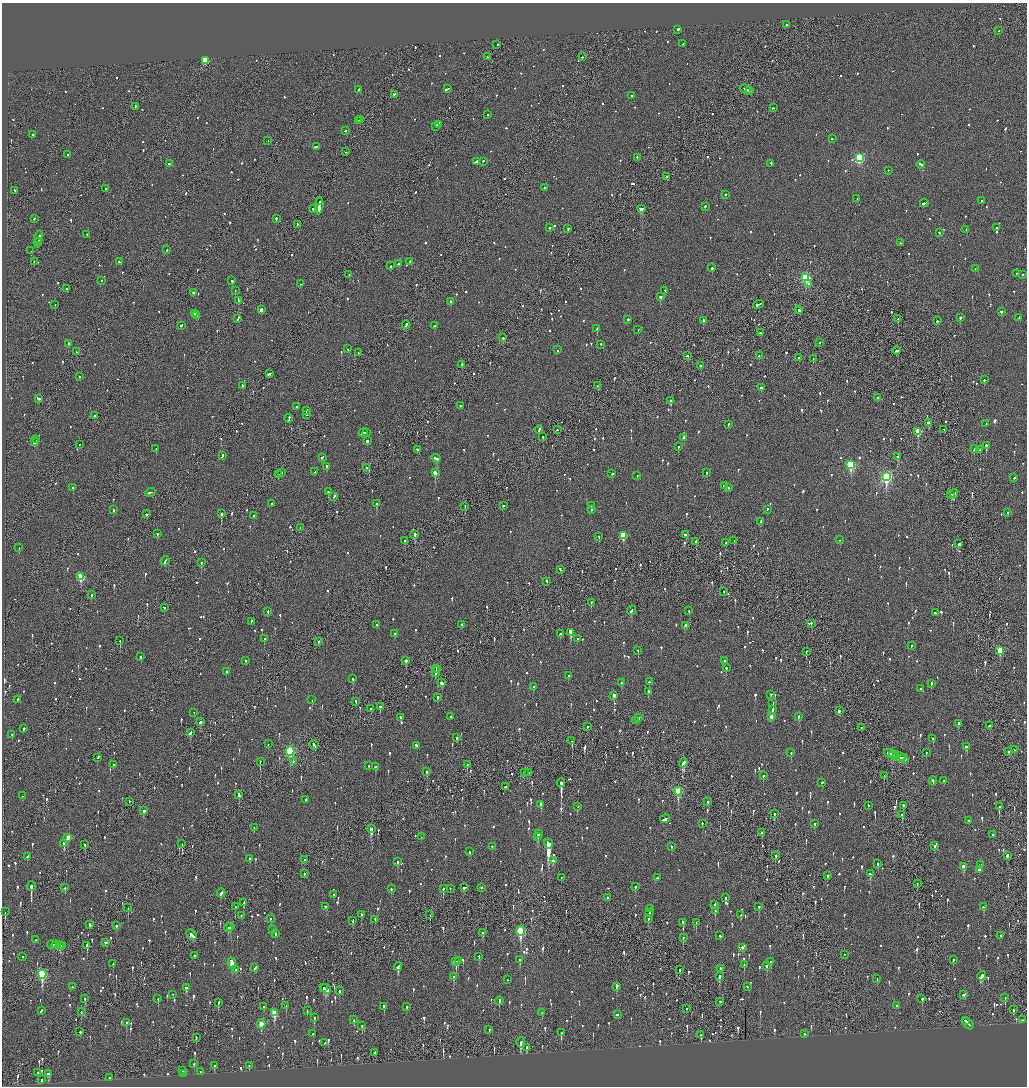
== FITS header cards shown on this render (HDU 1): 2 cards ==
NAXIS1  =                 2050
NAXIS2  =                 2168

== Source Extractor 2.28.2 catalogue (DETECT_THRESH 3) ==
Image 2050 x 2168 px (HDU 1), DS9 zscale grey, zoomed out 1/2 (1 PNG px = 2 x 2 image px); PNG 1029 x 1088 px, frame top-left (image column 2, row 2168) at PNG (2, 3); each listed source drawn as its Kron ellipse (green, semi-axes under 4 px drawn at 4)
Background -0.091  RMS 0.075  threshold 0.224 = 3 sigma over >= 5 px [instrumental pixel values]
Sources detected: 1604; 47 cannot appear on this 1/2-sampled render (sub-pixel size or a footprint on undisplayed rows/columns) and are neither listed nor drawn; of the other 1557, the 500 brightest by FLUX_AUTO listed and drawn (1057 fainter detections omitted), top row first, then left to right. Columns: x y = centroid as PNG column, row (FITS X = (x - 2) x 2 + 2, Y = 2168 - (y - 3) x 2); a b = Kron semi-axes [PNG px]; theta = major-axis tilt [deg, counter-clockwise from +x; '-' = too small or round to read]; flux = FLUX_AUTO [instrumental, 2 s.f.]
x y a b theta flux
786 25 2 2 - 120
677 30 2 2 - 590
999 31 2 1 - 100
683 44 2 2 - 100
497 45 2 2 - 65
487 57 2 2 - 79
582 57 2 2 - 120
205 61 3 3 - 620
447 89 4 2 - 140
358 90 3 2 - 87
745 90 6 2 -19 270
750 91 3 2 - 120
394 95 2 2 - 150
631 96 2 2 - 160
135 107 3 2 - 160
773 108 3 2 - 86
487 115 2 2 - 150
360 120 2 1 - 100
358 121 2 2 - 170
438 125 3 3 - 390
435 127 2 2 - 66
345 131 2 2 - 90
32 135 2 2 - 100
832 139 2 1 - 64
268 141 2 2 - 110
317 147 3 1 - 210
346 152 2 2 - 93
67 155 2 2 - 90
637 158 2 2 - 92
859 158 3 3 - 1700
476 162 3 2 - 350
483 162 2 2 - 94
169 164 2 2 - 120
771 164 2 2 - 74
921 165 4 2 - 340
888 171 2 2 - 110
667 177 2 2 - 89
545 188 2 2 - 67
106 189 2 2 - 120
14 191 2 2 - 68
725 195 2 2 - 210
857 199 2 2 - 84
981 201 2 2 - 90
320 202 3 2 - 240
924 203 4 2 - 170
319 206 8 2 84 330
705 207 2 2 - 210
314 209 4 2 - 290
641 209 4 2 - 740
34 219 2 2 - 94
276 219 3 2 - 130
297 225 3 1 - 130
550 228 2 2 - 130
996 228 2 2 - 64
568 229 2 2 - 140
966 230 2 2 - 160
939 233 2 2 - 74
87 235 2 2 - 79
39 237 6 2 79 210
38 242 2 2 - 200
37 243 2 1 - 120
900 243 2 1 - 80
167 250 2 2 - 83
31 251 2 2 - 290
34 262 2 1 - 98
119 262 2 2 - 230
410 262 2 2 - 64
398 264 3 2 - 98
391 266 3 2 - 80
712 268 2 2 - 370
975 269 2 2 - 63
1017 274 2 2 - 150
349 275 2 1 - 94
1022 275 2 2 - 180
806 278 3 3 - 1200
101 281 2 2 - 120
232 281 2 2 - 360
301 284 2 1 - 90
808 284 2 2 - 74
67 289 2 1 - 69
235 291 2 1 - 65
665 291 2 2 - 69
194 293 3 2 - 91
660 297 2 2 - 430
238 301 4 2 - 160
450 302 2 2 - 160
55 305 2 1 - 73
758 305 5 2 - 300
261 310 2 2 - 560
798 310 2 1 - 81
799 311 2 2 - 240
1001 312 2 2 - 200
195 314 3 2 - 110
197 316 3 1 - 120
960 318 2 2 - 260
1019 318 3 2 - 170
238 319 4 1 - 320
898 319 2 2 - 240
628 320 2 2 - 200
703 321 2 2 - 350
937 321 3 2 - 86
406 325 4 2 - 170
181 326 3 2 - 140
434 326 3 2 - 120
597 329 4 2 - 330
638 330 2 2 - 88
760 333 2 2 - 86
503 338 2 2 - 340
819 343 2 2 - 69
68 344 2 2 - 65
601 345 2 2 - 83
348 349 2 1 - 69
557 350 2 2 - 110
896 351 4 2 - 160
77 352 2 2 - 73
358 353 2 2 - 77
687 356 2 2 - 74
759 356 2 2 - 170
799 358 2 2 - 64
813 359 2 2 - 66
462 365 2 2 - 170
701 366 2 2 - 76
269 374 4 2 - 120
79 377 2 1 - 120
984 380 2 2 - 170
242 386 3 2 - 150
598 386 2 2 - 81
762 388 4 2 - 180
877 398 2 1 - 110
38 399 3 2 - 130
671 401 2 2 - 370
460 406 2 2 - 67
297 407 2 2 - 85
306 411 3 2 - 150
307 415 2 2 - 64
95 416 2 2 - 80
289 419 4 2 - 290
929 423 3 2 - 200
986 424 2 2 - 67
728 425 3 2 - 96
539 430 4 2 - 290
557 430 2 2 - 120
944 430 2 1 - 76
366 432 2 1 - 73
918 432 3 3 - 580
363 433 4 2 - 180
542 437 2 2 - 63
684 438 2 2 - 1600
37 440 2 1 - 120
367 441 2 2 - 240
35 442 3 2 - 240
79 445 2 1 - 110
986 446 2 2 - 340
678 447 2 2 - 190
156 449 2 2 - 110
974 449 2 2 - 89
418 450 3 2 - 130
980 450 2 2 - 120
222 456 4 2 - 150
898 457 2 2 - 89
322 458 3 2 - 79
436 459 5 2 - 230
851 465 4 3 - 1200
327 467 2 2 - 160
366 468 2 2 - 290
315 472 3 2 - 88
281 473 2 2 - 63
435 473 3 2 - 2300
707 473 2 2 - 91
612 474 2 1 - 69
278 475 2 2 - 270
637 476 2 2 - 73
886 477 4 3 - 2800
1014 478 2 2 - 140
724 486 2 2 - 100
73 488 2 2 - 67
728 488 2 2 - 190
328 492 2 2 - 91
150 493 5 2 - 190
954 494 4 2 - 210
951 495 2 2 - 160
334 497 3 2 - 110
272 504 2 2 - 170
377 504 2 2 - 360
503 506 2 2 - 190
592 506 2 1 - 73
465 507 2 1 - 110
113 510 2 2 - 110
591 510 2 2 - 370
767 510 2 2 - 70
1007 513 2 2 - 77
147 514 3 2 - 80
221 514 3 2 - 420
254 516 3 2 - 75
761 522 4 2 - 160
300 528 2 1 - 83
157 534 2 2 - 76
415 535 3 2 - 930
686 535 3 2 - 170
623 536 3 3 - 550
599 537 2 2 - 83
840 540 2 2 - 81
405 541 2 2 - 120
734 541 2 2 - 97
696 542 2 2 - 250
726 543 2 2 - 120
959 544 3 2 - 130
19 548 2 2 - 66
165 561 5 2 - 150
201 563 2 2 - 230
560 570 3 2 - 160
81 577 3 3 - 570
546 582 3 2 - 180
724 592 2 2 - 120
91 595 2 1 - 270
591 603 2 2 - 150
164 608 2 2 - 70
631 611 5 2 - 160
689 611 2 2 - 67
268 612 3 2 - 87
935 613 2 2 - 84
251 622 2 2 - 64
811 624 2 1 - 330
377 625 2 2 - 70
461 625 2 2 - 67
685 626 3 2 - 440
570 633 4 2 - 2200
394 634 2 2 - 70
560 634 2 2 - 140
264 639 2 2 - 230
577 639 2 2 - 100
120 641 2 2 - 89
318 642 2 2 - 160
911 646 2 2 - 150
638 651 2 2 - 140
1000 651 3 3 - 460
806 652 2 2 - 290
141 657 2 2 - 110
246 661 2 2 - 69
406 661 2 2 - 610
724 661 2 2 - 170
726 668 2 2 - 140
436 669 4 1 - 140
226 672 2 2 - 240
436 672 5 2 - 200
568 676 2 2 - 67
353 679 3 2 - 130
649 682 2 2 - 120
442 683 3 2 - 110
621 683 2 2 - 470
931 684 3 2 - 93
533 687 3 2 - 93
920 689 2 2 - 62
648 692 2 2 - 160
771 695 2 2 - 140
614 696 3 2 - 96
437 698 2 2 - 110
18 700 2 2 - 100
312 700 2 2 - 240
356 702 3 2 - 83
773 703 2 2 - 150
380 707 2 2 - 250
371 709 2 2 - 86
772 710 3 2 - 120
839 711 3 2 - 160
194 713 2 2 - 79
450 717 2 2 - 82
771 717 3 3 - 77
798 717 3 2 - 160
401 718 3 2 - 100
639 718 2 2 - 170
636 721 3 2 - 100
200 722 3 2 - 160
958 724 3 2 - 120
990 726 3 2 - 75
587 727 2 2 - 69
861 728 2 1 - 120
24 729 2 2 - 160
190 733 3 2 - 140
12 735 2 2 - 100
456 738 2 2 - 130
933 739 2 2 - 66
572 741 3 2 - 110
268 744 2 2 - 160
314 745 5 2 - 160
417 746 3 2 - 97
966 747 3 2 - 130
1014 750 2 2 - 76
290 752 4 3 - 1800
1009 752 2 1 - 130
791 753 2 2 - 100
926 753 2 2 - 76
891 754 7 2 -22 300
894 755 5 1 - 190
899 757 7 2 -19 260
98 758 3 1 - 140
904 759 5 2 - 250
260 762 2 1 - 160
293 762 2 2 - 100
683 763 5 2 - 630
113 765 2 2 - 82
467 765 3 1 - 63
369 766 2 2 - 170
376 767 2 2 - 300
427 772 2 2 - 200
524 773 2 2 - 89
529 773 2 2 - 93
763 776 2 2 - 62
884 776 2 2 - 94
933 781 4 2 - 170
944 781 2 2 - 68
561 783 4 2 - 1400
822 783 2 2 - 150
505 787 3 2 - 100
678 792 4 3 - 740
239 795 4 2 - 1200
22 796 2 2 - 67
306 800 2 2 - 94
129 802 2 2 - 83
708 802 3 1 - 220
541 805 2 2 - 3300
868 806 2 2 - 79
903 806 3 2 - 200
578 807 2 1 - 86
999 807 3 2 - 210
144 811 2 2 - 220
774 814 3 2 - 140
902 815 3 1 - 380
665 819 5 2 - 210
969 821 2 2 - 75
702 824 2 2 - 96
815 824 2 2 - 310
254 828 2 2 - 65
371 829 4 3 - 390
762 833 3 2 - 88
538 834 3 2 - 110
993 835 2 2 - 77
421 837 2 1 - 69
538 837 3 2 - 80
68 838 3 2 - 190
64 844 3 2 - 700
182 844 3 1 - 86
548 844 5 3 - 10000
85 845 2 2 - 360
934 846 3 2 - 69
492 847 2 2 - 110
671 847 3 2 - 88
469 852 3 2 - 79
775 856 2 2 - 86
1007 856 3 2 - 99
27 857 2 2 - 98
250 859 2 2 - 210
305 860 2 1 - 320
553 861 3 2 - 130
398 862 3 2 - 95
878 864 3 2 - 68
981 865 2 1 - 170
963 867 3 2 - 170
979 870 2 2 - 630
304 874 2 2 - 94
870 874 3 2 - 100
828 876 3 2 - 67
561 878 2 2 - 75
657 878 2 2 - 82
917 884 3 1 - 110
31 886 5 2 - 1300
635 887 2 2 - 190
65 888 2 2 - 77
464 888 3 2 - 140
481 888 2 2 - 74
391 889 2 2 - 95
443 889 3 2 - 130
450 889 2 2 - 65
221 893 4 2 - 140
334 895 2 2 - 71
607 898 2 2 - 80
725 898 3 2 - 72
244 903 3 1 - 180
715 905 2 2 - 130
235 907 2 1 - 63
326 907 3 2 - 99
759 907 2 2 - 160
983 907 3 2 - 96
128 908 2 1 - 68
650 909 2 2 - 120
715 911 3 2 - 120
5 912 2 1 - 90
649 913 2 2 - 270
361 915 2 2 - 230
430 915 2 1 - 81
741 915 3 2 - 81
241 916 2 2 - 90
271 919 2 2 - 63
648 919 2 2 - 220
375 920 4 2 - 210
353 921 3 2 - 130
683 923 3 2 - 77
696 923 2 2 - 76
89 925 4 2 - 140
116 926 3 2 - 95
231 927 2 2 - 74
228 928 4 3 - 160
272 930 2 2 - 170
520 931 5 3 - 1100
483 933 3 2 - 120
275 934 3 2 - 79
191 935 6 2 -46 290
719 936 2 2 - 110
1001 936 2 2 - 65
683 938 3 2 - 74
36 940 2 2 - 180
105 943 3 2 - 140
52 945 5 2 - 200
56 945 4 2 - 180
60 946 2 2 - 120
62 946 3 2 - 250
87 946 4 2 - 500
742 948 2 2 - 180
844 955 2 1 - 96
194 956 2 2 - 80
23 957 2 2 - 64
479 957 3 2 - 68
520 960 3 2 - 92
953 960 2 2 - 92
458 961 2 2 - 79
456 962 4 2 - 410
771 962 3 2 - 63
232 963 5 2 - 540
113 964 2 2 - 120
744 965 3 2 - 65
767 966 2 2 - 120
398 967 4 2 - 290
255 968 4 2 - 120
720 969 2 2 - 260
236 970 2 2 - 110
679 970 3 2 - 64
42 975 4 3 - 1200
982 976 5 3 - 360
454 977 2 2 - 110
719 977 2 2 - 830
877 979 3 2 - 66
507 980 2 2 - 110
72 987 2 2 - 86
617 987 4 2 - 110
747 987 2 2 - 86
186 988 3 3 - 110
323 988 2 1 - 70
326 989 5 3 - 290
339 991 2 2 - 65
173 995 2 1 - 100
964 995 3 2 - 130
1005 998 2 2 - 91
85 999 3 2 - 110
158 999 2 2 - 140
922 999 3 2 - 80
499 1001 4 2 - 140
720 1002 2 2 - 81
218 1003 3 2 - 97
286 1006 2 1 - 69
897 1006 2 2 - 87
263 1007 3 1 - 82
384 1007 3 2 - 91
407 1007 2 2 - 210
686 1009 2 1 - 71
1013 1010 2 1 - 180
41 1011 3 2 - 130
307 1011 2 2 - 65
81 1012 2 1 - 73
274 1013 4 3 - 380
542 1013 3 1 - 89
617 1015 2 2 - 170
314 1018 3 2 - 130
354 1020 2 2 - 120
1022 1020 2 2 - 110
965 1021 2 1 - 68
126 1023 2 2 - 120
261 1024 4 3 - 300
968 1024 7 2 -47 210
362 1026 3 2 - 170
489 1030 2 2 - 81
80 1032 2 2 - 94
561 1033 4 2 - 160
313 1034 2 2 - 480
805 1034 2 2 - 66
701 1035 3 2 - 62
196 1038 2 2 - 76
325 1043 2 2 - 66
521 1043 5 2 - 310
527 1048 3 2 - 150
375 1053 2 2 - 170
194 1064 2 2 - 99
214 1066 3 2 - 86
249 1066 2 2 - 67
183 1071 2 2 - 130
200 1072 2 2 - 83
38 1073 3 2 - 290
48 1074 4 3 - 120
184 1074 2 2 - 67
109 1078 2 1 - 62
42 1080 3 2 - 65
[1057 fainter detections neither listed nor drawn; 47 sub-pixel or undisplayed-footprint detections neither listed nor drawn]